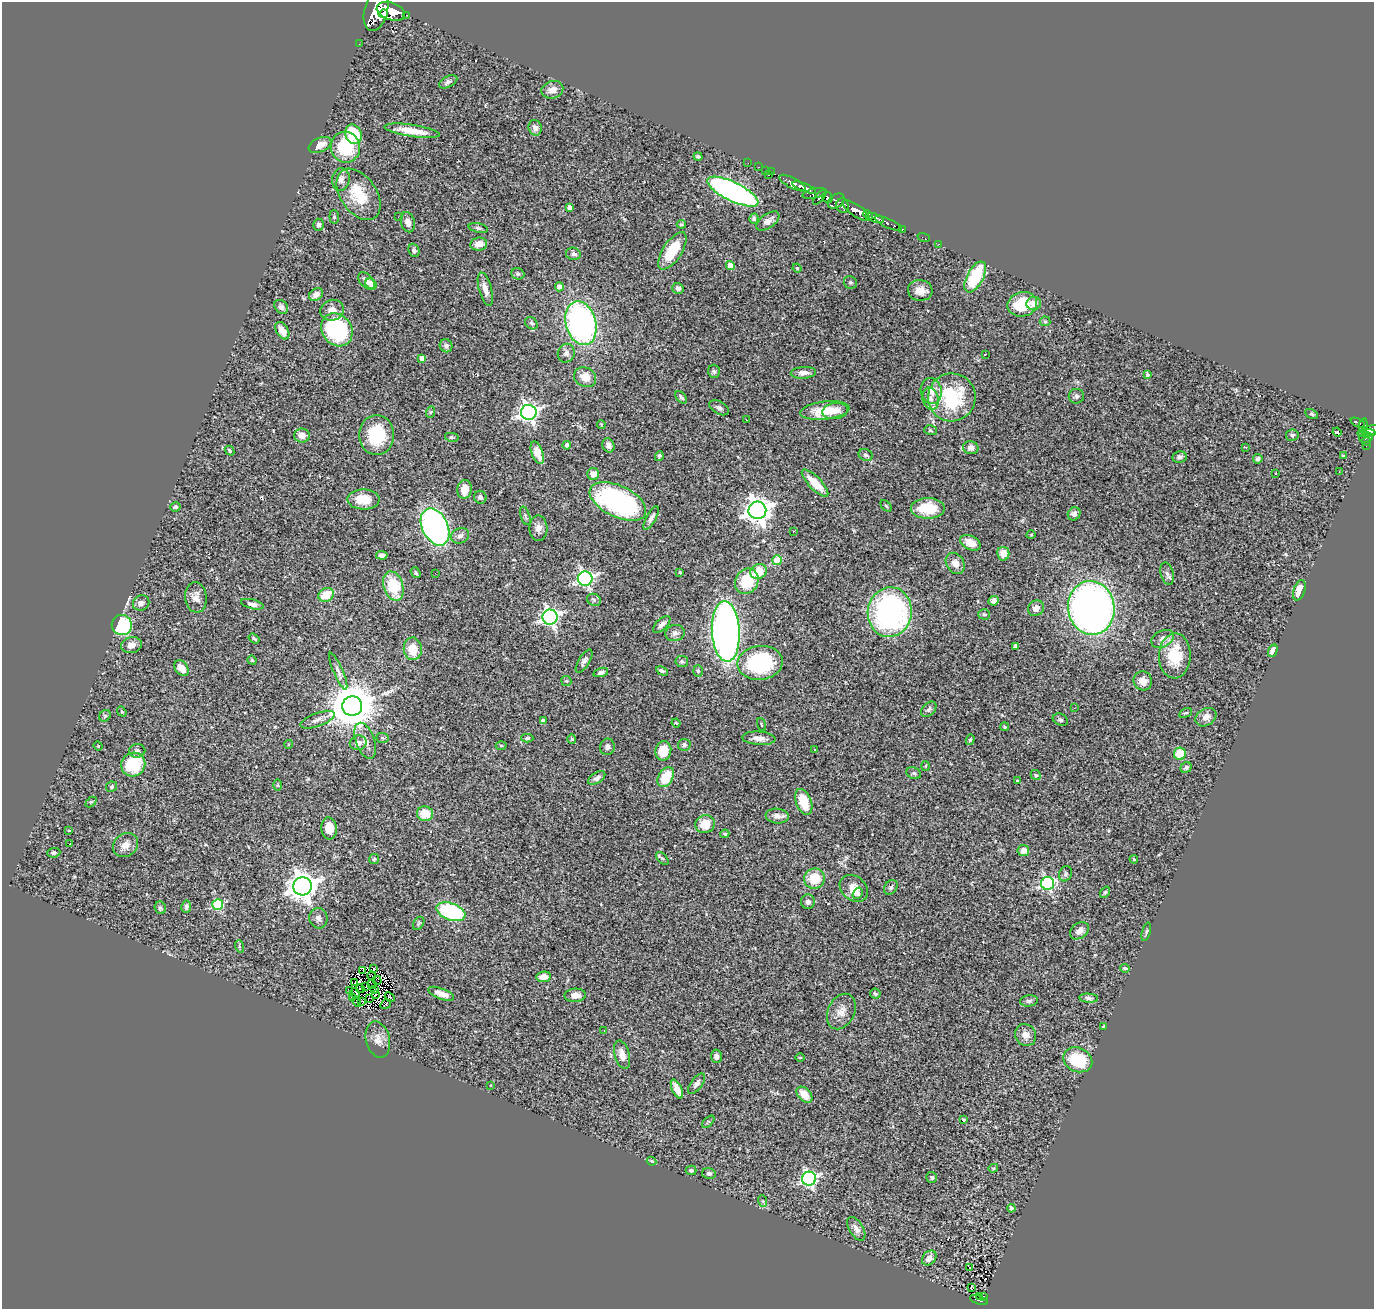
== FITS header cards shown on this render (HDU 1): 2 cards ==
NAXIS1  =                 1372
NAXIS2  =                 1307

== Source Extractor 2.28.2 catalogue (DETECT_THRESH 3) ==
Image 1372 x 1307 px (HDU 1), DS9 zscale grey, 1 PNG px = 1 image px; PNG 1376 x 1311 px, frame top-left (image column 1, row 1307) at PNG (2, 2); each listed source drawn as its Kron ellipse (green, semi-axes under 4 px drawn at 4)
Background 0.736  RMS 0.049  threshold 0.146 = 3 sigma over >= 5 px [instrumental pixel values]
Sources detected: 314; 6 with non-positive FLUX_AUTO (blend fragments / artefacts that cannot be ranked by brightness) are neither listed nor drawn; the other 308 listed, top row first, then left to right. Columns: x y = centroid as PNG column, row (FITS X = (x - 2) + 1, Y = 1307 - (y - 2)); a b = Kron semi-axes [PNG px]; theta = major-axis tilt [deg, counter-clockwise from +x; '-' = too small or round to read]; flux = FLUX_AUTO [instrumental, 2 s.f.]
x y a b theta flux
376 10 21 11 76 2900
391 11 15 8 -19 2400
383 14 5 4 - 460
406 15 4 2 - 35
359 44 3 2 - 4
448 82 10 5 27 10
552 90 11 8 16 26
535 128 8 6 -72 15
412 131 28 6 -9 70
353 134 10 8 -67 120
320 145 12 7 24 32
345 147 15 14 - 170
698 157 4 3 - 6.5
748 163 2 2 - 4.5
759 167 2 2 - 6.7
766 170 3 2 - 17
771 172 2 2 - 10
768 175 3 2 - 20
341 179 11 8 82 19
792 183 14 5 -28 850
804 187 12 4 -21 660
733 192 28 9 -26 1100
814 193 13 5 10 200
358 194 28 18 -55 120
819 197 9 3 52 290
827 197 6 5 - 320
836 201 9 6 37 310
843 206 7 6 - 390
570 207 4 4 - 22
856 210 16 6 -34 1100
868 215 5 3 - 250
334 217 7 5 -84 5
398 217 2 2 - 13
875 218 9 4 -19 560
754 219 5 4 - 8.3
768 221 13 7 36 19
408 222 10 7 -73 18
888 223 15 4 -24 150
681 224 4 4 - 5.3
318 225 6 5 - 9.6
478 228 10 4 -13 7.5
903 229 4 3 - 35
924 238 6 2 -19 11
479 244 8 6 8 33
939 244 3 2 - 9
414 250 7 5 -67 7.3
672 251 21 9 57 110
573 254 7 6 - 11
730 265 4 4 - 62
797 268 5 3 - 3.1
518 274 6 5 - 7.6
975 277 17 8 62 190
366 281 10 6 -48 24
850 282 7 6 - 7.6
371 284 6 5 - 26
559 287 5 4 - 16
678 288 5 5 - 11
485 289 17 6 -75 28
920 290 12 10 -4 33
316 295 7 5 40 18
1034 303 7 6 - 28
1022 304 15 12 13 120
281 307 8 6 -47 9.9
332 310 12 10 17 29
1045 321 5 5 - 4.8
531 323 7 5 -46 7.5
581 323 22 15 -75 1000
337 330 17 14 -53 420
282 331 9 6 -61 26
446 346 6 6 - 8.6
566 353 9 8 - 13
985 354 3 2 - 15
422 358 4 4 - 23
714 371 7 6 - 6.9
803 373 12 6 3 19
1147 374 4 3 - 12
585 377 11 9 -27 41
931 391 13 10 -79 36
1076 396 7 7 - 8.9
681 397 7 4 -47 7.2
952 397 24 24 - 260
931 399 11 8 -73 25
719 408 10 6 -30 11
825 411 25 9 6 87
835 411 13 8 8 23
431 412 6 3 69 4.7
529 412 8 7 - 1400
1311 414 7 4 -26 5.4
746 420 2 2 - 2.4
1358 423 8 3 -23 100
601 424 4 3 - 3
1363 426 7 4 79 98
930 430 6 5 - 5.7
1371 430 9 4 14 270
1337 432 4 3 - 7
1367 433 9 3 1 210
302 435 8 7 - 30
377 435 20 17 -90 170
1292 435 6 5 - 6.6
452 437 7 4 -10 6.2
1366 437 7 5 9 180
1366 442 4 3 - 28
567 445 4 4 - 13
608 445 7 6 - 13
1366 445 3 2 - 15
1245 447 4 2 - 4.8
971 448 8 6 -15 15
229 451 5 4 - 5.3
537 453 12 5 -70 58
866 455 7 6 - 7.1
659 456 5 3 - 6.3
1343 456 4 4 - 3.9
1179 457 7 5 10 9.3
1258 459 5 4 - 8.6
1339 472 2 2 - 2
1275 473 3 3 - 4.7
593 474 6 6 - 32
815 483 18 6 -45 76
464 489 9 7 85 43
480 497 6 6 - 9.5
363 499 16 10 -1 71
618 501 30 15 -25 730
886 506 7 4 -45 3.9
175 507 5 4 - 7.6
928 508 17 10 0 97
757 510 9 8 - 3400
1074 514 7 6 - 17
525 516 9 4 -72 6.2
651 518 13 5 61 13
435 527 20 13 -64 1000
538 528 13 9 -87 20
793 531 3 3 - 3.4
1031 535 4 3 - 2.7
460 536 9 7 26 14
970 543 11 7 -28 39
1003 554 7 6 - 35
382 555 6 4 -5 15
777 560 5 5 - 120
955 563 11 9 -58 25
680 572 3 2 - 4
758 572 8 7 - 77
416 573 6 4 -54 4.8
435 573 2 2 - 54
1167 574 11 6 -75 13
585 579 7 7 - 910
747 581 13 11 61 120
393 586 15 9 -73 140
1299 590 10 5 71 46
326 595 8 6 31 76
196 597 15 11 -84 28
594 600 7 6 - 7.1
994 601 5 4 - 11
141 603 8 7 - 14
252 604 11 4 -14 13
1036 608 8 7 - 22
1091 608 27 23 -81 1800
890 612 25 22 81 810
984 614 6 5 - 8.8
550 617 7 7 - 1200
662 624 11 5 44 15
122 625 10 10 - 230
726 631 30 14 -86 2100
675 633 9 8 - 14
254 638 6 3 -34 4.8
1163 639 12 8 27 23
131 645 10 8 12 21
1016 646 4 4 - 19
413 649 11 9 -83 64
1273 651 6 4 67 18
1175 656 22 16 88 120
252 660 5 4 - 4.5
584 661 13 5 59 12
682 661 6 5 - 7.2
760 663 22 17 6 360
181 668 9 6 -54 33
338 671 20 4 -67 16
662 671 6 4 -27 7.8
698 671 6 5 - 5.1
601 672 7 4 16 11
566 681 5 5 - 4.2
1143 681 10 9 - 31
352 706 10 9 - 15000
1074 708 3 2 - 3.1
929 709 9 6 44 9.2
122 712 5 4 - 3.7
1185 713 7 3 25 4.3
105 716 6 5 - 5.9
1206 717 11 8 32 22
318 720 18 6 20 20
1060 720 8 5 -23 7
543 721 4 4 - 12
676 723 4 3 - 3.1
761 725 6 2 -69 2.4
1005 727 4 4 - 3.9
383 738 6 5 - 5
527 738 6 4 1 4.7
759 738 16 6 -4 24
572 739 4 4 - 3.3
970 740 5 4 - 5.1
365 741 19 9 -70 28
358 743 8 7 - 21
289 744 4 3 - 2.7
501 745 5 3 - 4
684 745 6 5 - 9.2
98 746 5 4 - 3.2
607 747 8 7 - 11
815 750 3 3 - 5.6
137 751 8 7 - 9.6
663 751 10 8 78 63
1180 754 6 6 - 73
133 765 12 11 - 160
925 766 5 3 - 3.3
1186 767 6 5 - 8
914 773 7 5 -22 5.3
1036 775 5 4 - 4.8
666 777 11 7 58 99
597 778 9 5 33 13
1017 780 3 2 - 2.9
277 785 6 4 90 4.1
112 787 5 5 - 4.8
91 802 6 4 43 3.7
804 802 13 7 -69 77
425 814 8 7 - 59
777 816 11 7 -6 18
705 824 10 9 - 62
329 828 11 8 -85 40
69 830 3 2 - 2.3
725 834 4 3 - 4.5
69 844 3 2 - 14
126 845 13 11 41 31
1023 850 6 5 - 28
54 853 7 5 6 7.4
662 858 8 4 -47 6.4
374 859 5 5 - 4.3
1134 859 4 3 - 3.2
1065 874 8 6 66 8.3
814 879 10 10 - 89
1048 883 6 6 - 630
303 886 9 9 - 4500
891 887 8 6 53 7.4
854 888 15 12 -40 44
1105 892 6 4 53 4.6
858 893 6 4 56 6.8
808 902 7 7 - 13
218 904 5 5 - 250
186 907 6 5 - 9.8
160 908 6 5 - 7.3
451 912 15 8 -19 350
318 918 10 9 - 14
419 923 7 5 58 5.4
1079 931 10 7 36 21
1146 932 9 3 75 4.7
239 946 6 4 -73 5.1
374 968 2 2 - 2
1125 968 5 3 - 4.9
363 970 4 2 - 3.1
372 976 4 2 - 2.3
544 977 7 5 7 33
377 980 4 2 - 0.32
355 983 2 2 - 3.9
372 984 5 2 - 1.4
366 986 2 2 - 1.1
360 989 5 3 - 3.2
375 989 2 2 - 2.9
349 991 3 2 - 1.4
355 993 5 4 - 0.93
441 994 14 5 -21 24
875 994 5 5 - 7
375 995 4 2 - 6.5
575 995 10 6 2 25
352 997 3 2 - 5.4
390 997 6 3 -39 8.4
369 998 3 2 - 2.2
1089 998 9 4 -3 8.3
357 1001 6 2 -62 2.4
362 1001 3 2 - 1.4
1029 1001 9 5 7 8.8
386 1004 5 2 - 3.8
841 1011 19 13 64 38
1104 1027 4 3 - 4.7
604 1030 2 2 - 2.2
1026 1035 11 10 - 27
378 1040 18 12 -76 30
622 1055 14 7 -75 26
716 1056 7 5 87 13
800 1057 5 3 - 2.7
1078 1060 15 12 -25 140
697 1084 12 5 53 13
490 1085 3 2 - 4.1
677 1089 10 5 -64 36
804 1095 9 6 -46 53
963 1120 3 3 - 8.9
708 1122 7 4 45 4.3
652 1161 5 3 - 4.1
993 1168 5 3 - 4
691 1170 5 4 - 6.6
709 1173 7 5 -13 7.5
932 1177 5 5 - 6.5
809 1179 7 7 - 820
763 1201 6 3 -70 3.7
1011 1208 4 4 - 9.1
856 1229 13 7 -58 19
929 1258 8 6 46 20
970 1268 3 3 - 39
971 1288 3 2 - 5.2
983 1296 3 2 - 17
979 1297 3 3 - 13
979 1300 9 3 -17 90
At the frame edge (FLAGS 8, measured only in part): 2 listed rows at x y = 376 10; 1371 430
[6 non-positive-flux detections neither listed nor drawn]